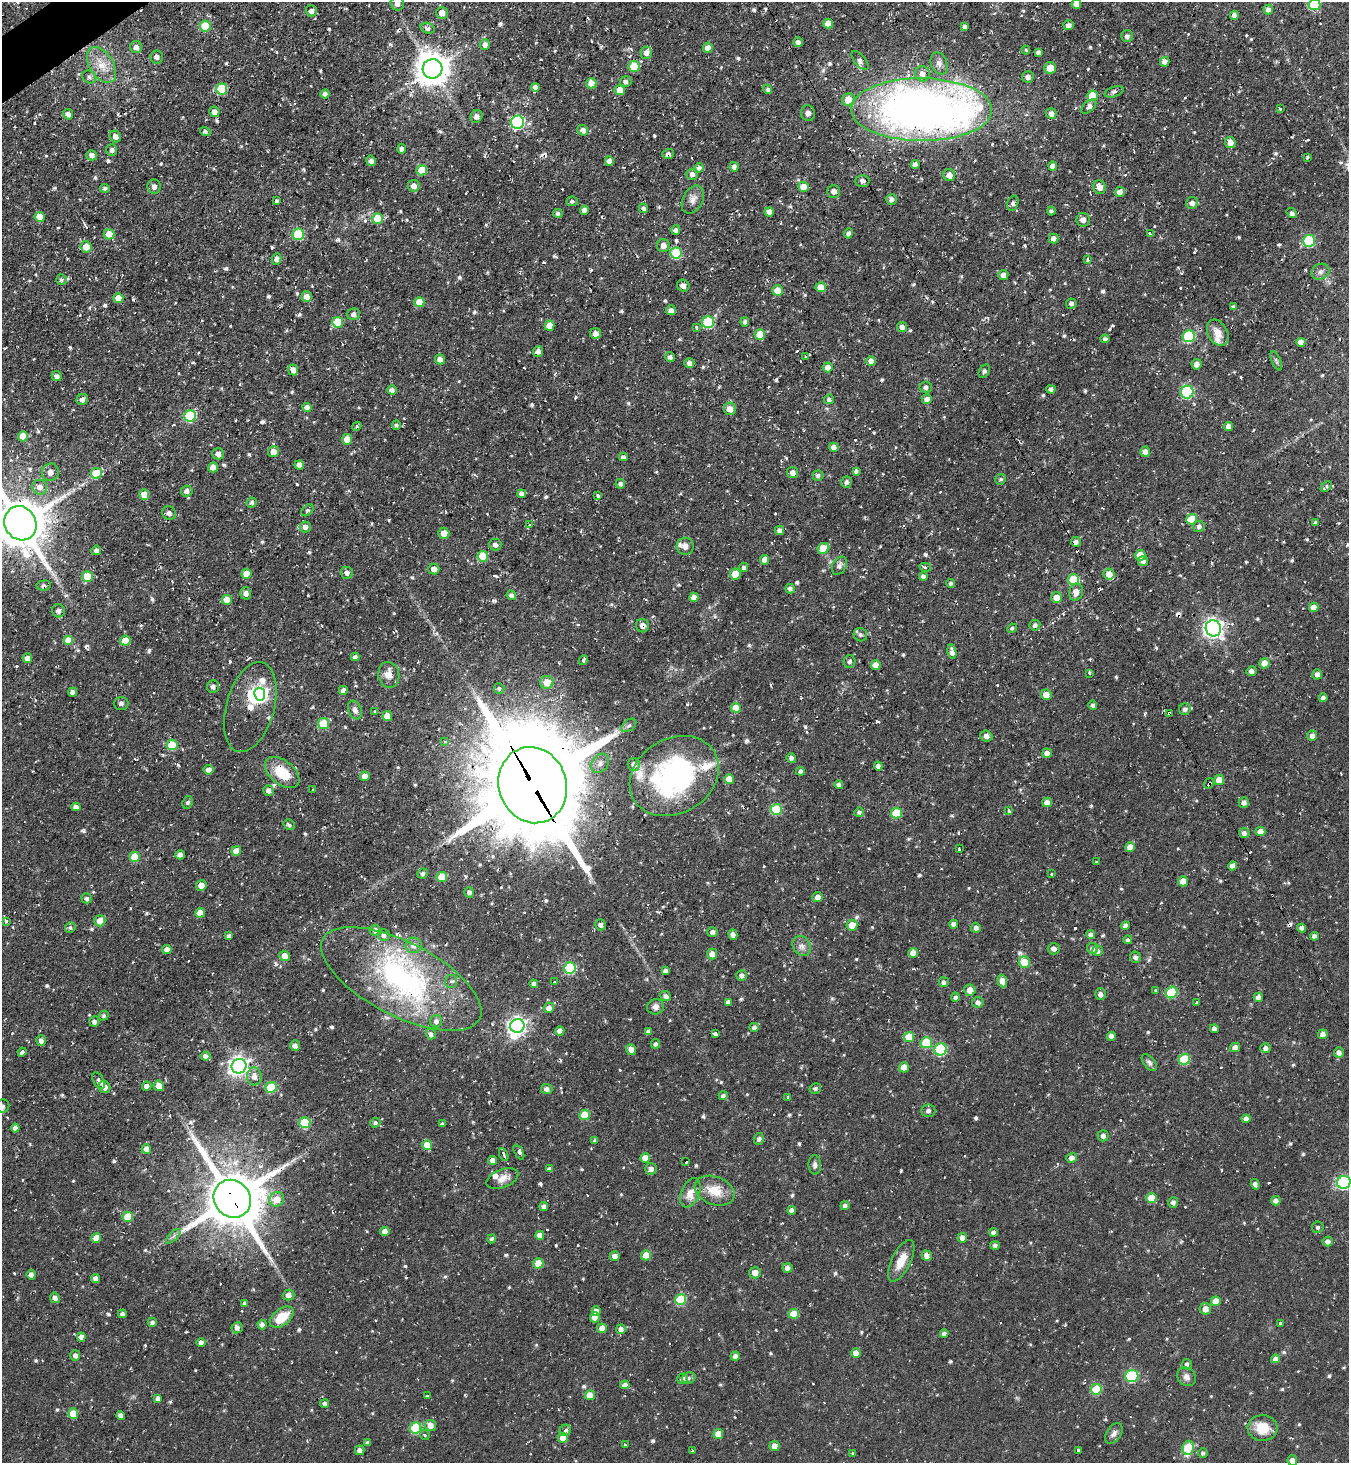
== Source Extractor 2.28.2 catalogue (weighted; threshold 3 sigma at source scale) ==
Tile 11 of 4 x 4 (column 3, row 3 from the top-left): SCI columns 2850-4196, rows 1463-2923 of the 5837 x 5845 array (HDU 1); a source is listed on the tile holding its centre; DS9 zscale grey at full resolution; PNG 1351 x 1465 px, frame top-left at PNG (2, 2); each listed source drawn as its Kron ellipse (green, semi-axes under 4 px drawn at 4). Shown black and unused: <1% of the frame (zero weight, under 2 of 3 exposures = <1% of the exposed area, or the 3 px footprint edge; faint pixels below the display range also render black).
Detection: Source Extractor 2.28.2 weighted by HDU 2 'WHT'; one run over the whole footprint, this tile lists its part. Background 0.0495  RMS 0.0059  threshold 0.0263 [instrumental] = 3 sigma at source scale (4.5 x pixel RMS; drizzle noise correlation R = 1.50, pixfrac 1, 0.05/0.05 arcsec/px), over >= 5 px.
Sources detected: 835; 3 inside a brighter object's white glare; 33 cosmic-ray / hot-pixel residue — neither listed nor drawn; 10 inside a brighter listed object's ellipse — not listed separately; of the other 789, all 500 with FLUX_AUTO >= 1.23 (the completeness limit of this list) listed and drawn (289 fainter detections not listed), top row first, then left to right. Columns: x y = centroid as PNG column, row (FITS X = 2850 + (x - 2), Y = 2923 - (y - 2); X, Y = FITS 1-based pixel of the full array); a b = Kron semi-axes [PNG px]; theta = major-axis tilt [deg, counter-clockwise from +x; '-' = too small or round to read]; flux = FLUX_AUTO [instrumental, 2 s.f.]
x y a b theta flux
397 3 7 6 - 3.2
1076 4 5 4 - 5.1
1314 5 6 5 - 34
1268 9 5 4 - 2.7
311 11 5 5 - 2.4
442 13 6 6 - 5.3
1234 15 4 4 - 2.6
828 23 5 5 - 7.3
1069 25 5 5 - 2.9
205 26 5 5 - 16
965 27 4 4 - 1.7
428 28 7 5 -17 1.8
1127 36 6 6 - 2
798 42 5 4 - 2
485 44 5 5 - 3
136 47 6 6 - 2.8
708 48 5 5 - 4.2
1026 50 4 3 - 1.6
1038 52 4 4 - 1.5
646 53 6 6 - 2.8
157 57 6 6 - 2
860 60 11 5 -50 2.2
1165 62 5 5 - 2.6
939 63 11 8 -69 3
102 65 20 12 -58 9.5
634 66 5 5 - 18
1050 68 6 5 - 8.9
433 69 10 10 - 1100
922 74 8 7 - 4.2
89 77 7 6 - 1.5
1028 77 6 5 - 2.7
626 81 6 5 - 1.7
591 83 5 5 - 8
536 87 4 4 - 3
222 89 5 5 - 29
768 89 4 4 - 1.4
620 90 5 5 - 7.9
1114 92 10 5 18 2
325 94 4 4 - 2.7
1093 96 5 5 - 14
848 99 6 6 - 9
1089 106 9 5 41 3.6
1280 109 3 3 - 1.3
922 110 70 31 0 490
214 112 5 5 - 3.4
808 113 8 7 - 2.5
1051 113 5 5 - 2.9
68 114 5 5 - 2.9
476 116 6 5 - 2.6
518 122 6 6 - 86
583 130 5 5 - 3.3
205 132 5 4 - 1.6
115 137 6 5 - 2.9
1230 143 5 5 - 4.6
402 149 5 4 - 2.1
112 150 6 5 - 1.8
668 154 6 5 - 1.9
92 155 5 5 - 3.1
1307 157 3 3 - 3
371 161 5 4 - 2.1
609 161 5 4 - 3.3
915 164 4 4 - 3.4
1053 166 4 4 - 3.4
734 167 5 4 - 2.4
699 168 5 4 - 3.1
422 170 5 5 - 15
692 174 5 5 - 2.4
949 175 6 6 - 4.4
862 181 7 6 - 2
414 186 6 5 - 4
154 187 7 6 - 2.5
804 187 5 5 - 8.3
1100 187 7 6 - 4.5
105 188 4 4 - 1.5
834 191 6 6 - 2.9
1120 192 5 5 - 4.2
693 199 15 10 63 4.1
891 199 5 5 - 2.5
276 201 3 3 - 1.8
572 201 5 5 - 1.4
1013 203 8 5 74 1.8
1192 203 6 5 - 3
643 208 5 4 - 1.5
584 210 4 4 - 2.7
1051 211 4 4 - 1.3
769 212 4 4 - 4.3
558 213 4 4 - 1.5
1292 213 6 4 -39 1.9
40 217 5 5 - 9.1
377 218 5 5 - 16
1083 220 7 6 - 3.3
676 230 5 4 - 1.6
849 233 5 4 - 1.9
109 234 5 5 - 8.9
298 234 6 5 - 38
1150 234 4 3 - 1.5
1054 239 5 5 - 3.2
1309 241 6 6 - 47
663 245 6 6 - 3.4
86 247 5 5 - 8.1
676 253 5 5 - 32
276 259 6 5 - 2.8
1088 259 4 3 - 1.5
1320 272 9 7 26 2.4
1003 275 5 5 - 3.1
61 279 5 5 - 1.4
683 286 6 6 - 2.5
821 287 5 5 - 7.6
777 290 5 5 - 7.1
306 297 5 5 - 4.3
118 298 5 5 - 7.2
419 302 5 5 - 9.6
1071 304 5 5 - 2
1234 306 3 3 - 1.5
671 310 5 5 - 2.5
353 314 6 6 - 2.5
338 322 5 5 - 19
708 322 6 6 - 39
745 322 5 4 - 1.9
549 326 5 5 - 8.5
696 327 4 3 - 2.1
902 327 5 5 - 2.6
596 333 5 5 - 3.1
1218 333 14 9 -60 6.9
760 334 5 5 - 10
1189 336 6 6 - 47
1105 339 4 3 - 1.3
1301 342 4 4 - 4.1
538 351 5 5 - 2.6
670 357 5 4 - 1.7
806 357 3 3 - 1.8
440 359 5 5 - 3.6
871 361 5 4 - 3.7
1276 361 10 4 -66 1.3
689 363 5 5 - 2.7
1197 364 5 5 - 2.8
828 367 5 5 - 4.2
293 370 5 5 - 4.1
984 371 7 5 57 1.6
57 376 5 5 - 2.8
926 387 6 5 - 1.7
1051 389 4 4 - 2
392 390 5 4 - 2.3
1187 392 6 6 - 61
82 399 5 5 - 2.3
829 399 5 4 - 2.3
927 399 5 5 - 2.4
307 407 4 4 - 3.7
730 409 6 6 - 4.8
190 416 6 5 - 46
396 425 5 4 - 1.2
357 426 5 4 - 1.3
1228 426 4 4 - 4.7
23 436 5 5 - 12
347 439 5 5 - 6.4
834 447 5 4 - 3.5
273 452 5 5 - 4.2
1145 452 5 5 - 3.9
218 454 6 5 - 3.3
623 457 4 4 - 2
299 465 4 4 - 4.4
213 467 5 5 - 7.6
856 471 4 4 - 1.4
50 472 8 8 - 3.6
792 472 5 5 - 2.8
96 473 5 5 - 19
818 475 5 5 - 1.7
1001 479 5 5 - 1.2
846 482 6 5 - 1.8
620 484 5 5 - 1.7
40 487 7 7 - 4.2
1326 487 6 4 41 1.8
187 491 6 5 - 2.3
144 494 5 5 - 7.8
521 494 4 4 - 2.9
598 496 3 3 - 2
252 503 5 5 - 1.5
307 510 7 4 44 1.2
169 513 7 6 - 2.4
1192 519 5 5 - 16
1316 522 4 4 - 1.3
20 523 17 15 -61 2600
530 525 3 3 - 2.4
1199 526 6 5 - 2
305 527 6 5 - 3
779 530 5 4 - 2
444 533 5 5 - 5.3
1076 542 5 5 - 2.2
495 545 6 6 - 2.5
685 546 8 8 - 4.1
824 548 6 5 - 15
96 550 5 4 - 1.6
1140 555 5 5 - 9.9
483 556 5 5 - 15
765 560 5 4 - 5
1143 561 5 5 - 2.5
839 566 10 6 61 2.6
744 567 4 4 - 1.8
925 567 6 4 -15 1.3
434 569 5 5 - 3.4
347 573 6 6 - 2.6
246 574 5 5 - 7.6
735 574 5 5 - 9.7
1109 574 5 5 - 6.6
87 576 5 5 - 12
923 576 4 4 - 2.3
1074 580 5 5 - 23
951 583 4 4 - 1.2
44 585 7 5 5 1.6
790 589 5 4 - 1.9
1076 592 8 6 74 4.3
246 593 6 5 - 2.6
511 595 5 4 - 2.2
694 597 4 4 - 3.4
1057 597 5 5 - 7.4
227 600 5 5 - 8.5
1314 607 5 4 - 5.1
58 611 7 6 - 2.1
1035 625 5 5 - 1.9
642 626 7 6 - 3.1
1012 628 5 4 - 1.3
1213 628 8 7 - 300
860 635 7 6 - 1.8
69 641 5 5 - 11
125 641 5 5 - 10
952 652 7 4 -80 3
355 657 4 4 - 1.9
27 658 5 4 - 3
584 660 5 3 - 2.4
849 661 6 6 - 1.4
1264 663 5 5 - 5.9
876 665 5 5 - 5.9
1252 671 5 5 - 3
1090 673 4 3 - 1.7
1317 674 5 5 - 2.9
389 675 13 10 -77 4.8
547 682 6 6 - 8
213 687 6 6 - 1.9
499 688 5 5 - 1.3
343 690 4 4 - 2.5
72 692 4 4 - 2.3
260 694 6 5 - 120
1046 695 5 5 - 5.9
1323 698 4 4 - 2.1
121 703 7 6 - 1.4
1093 705 5 4 - 1.4
250 707 46 24 74 18
736 708 5 5 - 9.9
1185 709 6 5 - 1.9
355 710 10 6 -67 2.8
375 711 3 3 - 2.4
1169 713 4 3 - 1.4
387 716 5 5 - 8.3
323 724 5 5 - 18
629 725 8 5 39 1.5
986 736 6 5 - 2.4
1312 736 5 5 - 2.6
445 741 4 4 - 1.6
172 745 5 5 - 19
1047 753 5 4 - 3.4
791 758 5 4 - 1.7
600 763 10 8 51 2.7
634 764 6 6 - 3.1
878 766 4 4 - 2.3
209 770 5 5 - 3.7
800 771 4 4 - 2.2
282 773 20 12 -39 17
365 776 5 4 - 4.4
674 776 47 37 31 110
729 779 5 4 - 8.1
1219 780 5 5 - 7.9
1209 783 6 3 53 2.1
533 785 38 34 -71 10000
839 785 4 4 - 2.3
268 790 5 5 - 2.6
313 790 3 3 - 2.2
187 802 6 5 - 1.3
1047 802 5 4 - 3.8
1244 802 5 5 - 2.7
76 807 4 4 - 3.5
776 809 5 5 - 33
1009 810 4 3 - 4.3
859 812 5 4 - 1.4
896 813 5 5 - 22
289 825 6 5 - 1.4
1260 831 5 4 - 5.1
1244 833 5 5 - 2.4
1130 847 5 4 - 5.7
959 849 3 2 - 1.3
236 851 5 5 - 8.1
180 855 5 4 - 2.9
135 857 5 5 - 16
1097 862 3 3 - 1.5
1232 866 4 4 - 3.5
423 874 5 5 - 1.6
1052 874 3 3 - 3.3
442 877 5 5 - 15
1183 881 5 5 - 7.4
201 885 5 5 - 5.6
469 892 5 5 - 2
818 897 5 5 - 2.8
87 898 5 5 - 1.8
200 913 5 5 - 6.1
6 921 4 3 - 2.5
100 921 6 5 - 5.9
954 924 4 4 - 2.7
600 925 5 5 - 2.1
852 925 5 5 - 7.8
1125 925 4 4 - 2.2
70 928 5 5 - 1.3
976 928 5 5 - 2.5
1302 928 4 4 - 2
375 930 5 5 - 2.6
712 932 5 4 - 2.4
384 935 6 6 - 2.2
733 935 5 4 - 2.6
1091 935 4 4 - 2.4
229 936 4 4 - 2.3
1314 936 4 4 - 2.3
1128 940 4 4 - 1.4
414 945 8 8 - 4.1
802 946 10 8 -57 3.3
1093 948 6 5 - 2.5
1054 949 6 5 - 2.2
167 950 4 4 - 4.3
1098 951 5 5 - 2.4
913 953 5 5 - 5.3
712 954 5 5 - 3.7
285 956 5 5 - 5.4
1135 957 5 5 - 2
1024 962 6 5 - 11
570 968 6 5 - 47
665 971 4 4 - 2.1
742 975 5 5 - 2.5
401 979 88 37 -27 130
451 981 6 6 - 1.7
1002 981 6 4 -72 5.4
554 982 3 3 - 1.2
944 982 5 5 - 1.9
534 984 4 4 - 1.8
970 990 6 5 - 5.7
1155 990 3 3 - 1.8
1172 992 6 5 - 35
1100 994 6 5 - 2.2
666 996 5 5 - 2.4
956 997 4 4 - 1.4
1258 997 4 4 - 2.5
728 1002 4 4 - 2.6
978 1002 6 5 - 2.3
1196 1003 4 3 - 1.5
655 1007 8 7 - 2.9
549 1008 5 5 - 4
104 1016 5 4 - 1.4
94 1021 5 5 - 1.8
436 1021 6 6 - 2
517 1026 7 7 - 250
754 1027 5 4 - 1.9
1214 1029 4 4 - 1.7
560 1031 4 4 - 4.5
649 1031 4 4 - 2.2
431 1034 5 4 - 2.2
715 1034 4 3 - 2.5
1323 1034 5 4 - 3.5
1111 1036 4 4 - 2.6
909 1037 5 5 - 15
41 1040 5 4 - 2.7
926 1043 6 5 - 29
655 1044 4 4 - 1.5
295 1046 5 5 - 2.5
1235 1047 5 4 - 3.6
1266 1048 5 5 - 2.4
631 1049 5 5 - 3.9
941 1049 6 6 - 44
22 1052 4 3 - 2
1339 1052 5 5 - 3
206 1056 5 4 - 3
1184 1059 6 5 - 32
1149 1063 10 5 -52 1.7
239 1066 7 7 - 310
904 1067 5 5 - 7.2
254 1076 9 7 -89 3.9
99 1081 9 5 -60 2.9
147 1086 5 4 - 2.9
159 1086 5 5 - 5.4
104 1087 6 5 - 4
271 1087 6 5 - 25
815 1088 6 5 - 1.6
547 1089 6 5 - 2.3
723 1096 4 4 - 1.9
788 1097 3 3 - 1.5
3 1106 7 6 - 1.3
928 1111 7 6 - 1.7
585 1115 5 5 - 14
1246 1119 4 4 - 2.5
305 1122 5 5 - 29
375 1123 5 5 - 1.3
442 1124 3 3 - 2.7
15 1128 4 4 - 2.3
1103 1136 5 5 - 1.8
759 1139 6 5 - 1.6
595 1141 4 3 - 1.5
427 1145 5 5 - 12
146 1149 5 5 - 4.9
519 1152 8 4 -63 1.5
504 1155 7 3 -66 2.7
645 1158 5 5 - 7.5
1072 1158 5 5 - 2.6
493 1160 4 4 - 3.4
686 1162 3 2 - 1.3
815 1165 9 6 -88 2
549 1169 4 4 - 1.6
651 1169 6 5 - 2.5
502 1178 16 9 21 5.1
1344 1182 7 6 - 97
1255 1184 5 4 - 2.1
715 1191 20 14 -20 12
690 1193 15 9 67 7.3
1151 1198 5 5 - 14
232 1199 20 18 -51 3300
277 1199 7 7 - 7.5
1276 1201 4 4 - 3
1173 1202 5 5 - 2.4
544 1206 4 4 - 2.2
845 1206 4 4 - 2.6
792 1210 4 4 - 2.5
128 1217 5 5 - 14
1318 1227 6 5 - 1.4
385 1232 5 4 - 3.6
994 1232 4 4 - 2.4
540 1235 4 4 - 4.6
173 1236 9 3 45 1.4
96 1238 5 5 - 8.1
962 1238 5 5 - 3.6
492 1239 4 4 - 1.4
1328 1241 5 5 - 2.7
995 1245 5 4 - 1.5
646 1255 5 5 - 11
615 1256 5 4 - 2.6
927 1256 5 5 - 3.9
901 1261 23 9 64 8.7
538 1263 5 5 - 11
787 1268 5 5 - 3
755 1273 6 5 - 4.1
31 1274 5 4 - 2.2
96 1278 4 4 - 2.5
288 1295 6 5 - 3.1
55 1298 5 5 - 2.6
681 1300 5 5 - 34
1216 1301 5 5 - 6.9
245 1303 4 4 - 2
1205 1309 6 5 - 5
596 1311 4 4 - 3.4
122 1314 4 4 - 2
794 1314 5 5 - 13
282 1317 13 8 38 14
595 1317 5 5 - 4.1
152 1322 4 4 - 1.8
1280 1323 3 3 - 2
262 1325 5 4 - 2.5
237 1328 5 5 - 2.5
602 1328 5 5 - 4
621 1329 5 5 - 3.6
944 1334 4 4 - 1.9
81 1337 4 4 - 3.6
201 1342 4 4 - 2.6
856 1353 5 4 - 5.4
75 1355 5 5 - 2.4
735 1356 5 4 - 2.7
1276 1359 4 4 - 2.6
1187 1364 5 5 - 1.5
1132 1376 6 6 - 42
1186 1377 10 8 -44 3.1
689 1378 7 5 21 1.5
683 1379 6 5 - 3
625 1385 5 4 - 2.8
1096 1389 5 5 - 26
590 1395 5 5 - 7.7
428 1396 3 3 - 2.1
158 1398 4 4 - 2.3
325 1404 5 4 - 1.5
73 1414 5 5 - 13
121 1415 4 4 - 2.9
430 1425 5 5 - 5.3
416 1428 6 5 - 42
1263 1428 15 13 -6 12
565 1430 6 5 - 1.6
1114 1433 11 7 58 2.6
718 1434 5 5 - 8.1
425 1435 5 4 - 1.2
563 1438 5 5 - 6.7
368 1443 4 4 - 2
625 1445 3 3 - 1.3
774 1446 5 5 - 4.2
1188 1448 7 5 69 23
360 1450 5 4 - 2.5
1078 1450 3 3 - 4.1
693 1451 3 3 - 2.1
1203 1453 5 4 - 1.5
853 1454 4 3 - 2.2
1292 1460 5 5 - 3.5
Overlapping masked pixels (flux is a lower limit): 12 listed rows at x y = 922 110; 668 154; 642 626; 1169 713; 323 724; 282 773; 674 776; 1209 783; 533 785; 401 979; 232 1199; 1188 1448
Isophote crosses this tile's border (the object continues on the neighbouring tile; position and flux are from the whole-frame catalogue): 7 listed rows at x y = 397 3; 1076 4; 1314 5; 20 523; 3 1106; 1344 1182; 1292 1460